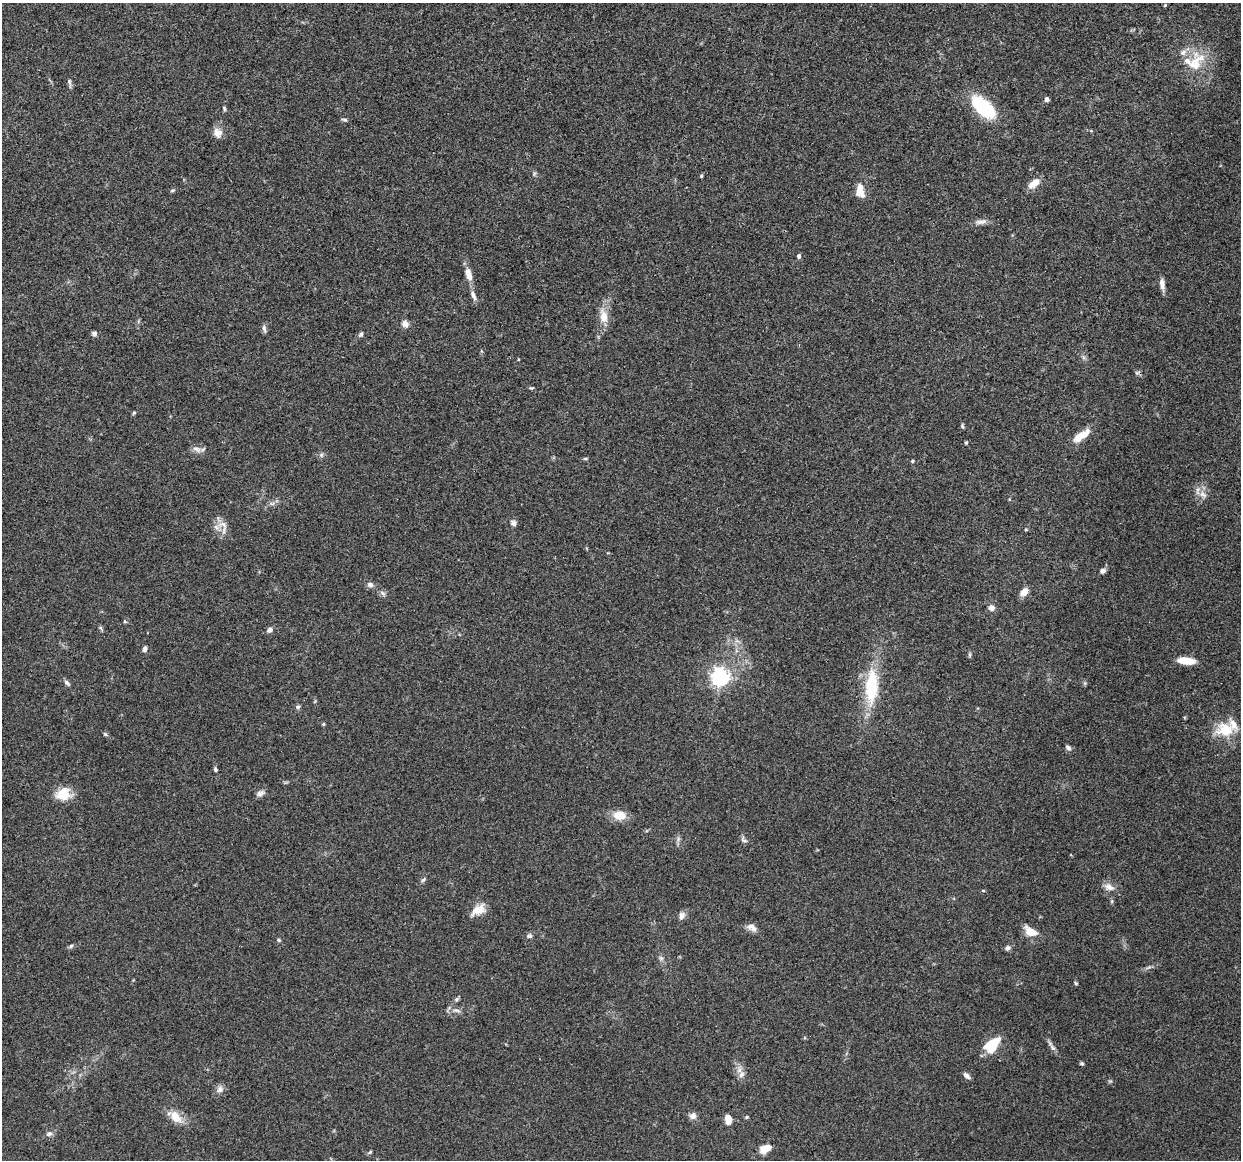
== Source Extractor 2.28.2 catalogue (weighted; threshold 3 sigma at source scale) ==
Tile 10 of 4 x 4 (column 2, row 3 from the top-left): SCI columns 1260-2498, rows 1286-2443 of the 5005 x 5016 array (HDU 1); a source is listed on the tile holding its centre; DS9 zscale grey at full resolution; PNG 1243 x 1162 px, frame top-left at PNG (2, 3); no overlay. Shown black and unused: <1% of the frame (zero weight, under 3 of 4 exposures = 2% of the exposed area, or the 3 px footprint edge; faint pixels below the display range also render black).
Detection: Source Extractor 2.28.2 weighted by HDU 2 'WHT'; one run over the whole footprint, this tile lists its part. Background 0.0837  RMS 0.0063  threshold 0.0283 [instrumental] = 3 sigma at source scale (4.5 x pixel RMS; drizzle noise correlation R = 1.50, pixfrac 1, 0.05/0.05 arcsec/px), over >= 5 px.
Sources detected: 95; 4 inside a brighter listed object's ellipse — not listed separately; the other 91 listed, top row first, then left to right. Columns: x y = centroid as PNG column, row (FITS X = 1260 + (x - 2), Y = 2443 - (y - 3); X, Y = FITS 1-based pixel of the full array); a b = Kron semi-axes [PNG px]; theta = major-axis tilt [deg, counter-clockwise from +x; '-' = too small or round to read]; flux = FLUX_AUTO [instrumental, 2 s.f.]
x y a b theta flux
1165 5 4 4 - 0.66
1195 64 37 19 58 20
69 83 14 4 -81 1.6
1047 99 5 5 - 2.1
983 107 28 14 -42 42
224 108 6 4 -71 0.93
345 120 8 4 -17 1.1
218 133 13 11 -58 4.7
534 173 8 4 90 1
701 176 4 4 - 0.72
1034 183 15 7 35 6.7
172 190 6 4 19 0.87
860 191 16 8 -80 7.8
980 222 19 6 4 3.2
799 256 6 5 - 1.4
468 274 16 7 -73 6.5
1162 284 13 5 -83 4.2
473 296 14 6 -65 2.8
604 316 20 10 -80 8.3
405 324 10 8 -56 3.1
264 328 9 5 -71 2
94 333 6 5 - 1.9
361 334 7 5 57 1.2
1137 372 9 3 14 0.92
531 388 6 4 -17 0.84
134 413 5 4 - 0.74
962 426 7 4 -70 0.89
1081 435 22 8 33 9.4
966 443 4 3 - 0.7
197 449 14 6 -22 2.9
321 455 6 5 - 1.3
585 459 6 4 1 0.74
912 461 5 4 - 0.76
1203 494 12 7 -38 3.7
272 504 7 4 0 1.5
513 523 7 7 - 2.1
223 524 16 9 -10 5.2
1026 529 5 3 - 0.57
1102 571 7 6 - 2.1
370 585 8 7 - 2.3
1024 592 7 5 44 7.5
991 608 7 6 - 3.3
125 622 5 3 - 0.64
101 628 7 4 -71 0.99
269 630 7 6 - 2.2
144 649 6 4 68 2.8
970 655 6 4 90 0.94
1186 661 16 6 -5 12
720 677 6 6 - 270
67 683 9 5 -49 1.5
871 687 45 16 87 34
298 707 6 5 - 1.3
323 724 4 4 - 0.74
1225 730 24 19 0 16
105 734 7 4 -45 0.93
1068 748 8 6 -42 1.7
215 769 5 4 - 1.1
260 793 11 6 21 2.4
63 794 18 14 21 13
620 815 12 9 -6 10
744 840 10 6 -48 1.7
423 880 8 4 54 1.1
1109 887 15 8 -22 4.2
983 891 5 3 - 0.56
1112 901 6 3 73 0.8
478 910 19 10 30 7.5
682 915 11 7 76 2.6
752 927 14 8 -25 3.7
1030 932 15 9 -32 9.3
529 936 7 6 - 1.5
279 940 5 5 - 0.79
71 946 5 5 - 1.1
1008 948 8 6 21 1.7
661 958 7 6 - 1.5
1076 983 5 4 - 0.76
456 999 7 5 22 1.1
457 1010 13 4 -10 2
992 1045 13 8 49 31
1052 1048 11 5 -49 2.1
1082 1063 5 4 - 0.93
742 1074 10 7 45 3
966 1076 8 5 -43 2.5
1110 1081 5 5 - 0.78
220 1089 10 8 64 2.9
175 1116 20 11 -40 9.5
693 1116 8 8 - 3.1
746 1117 5 4 - 0.78
728 1118 7 6 - 4.9
49 1134 9 7 15 2.2
765 1149 14 8 27 7.4
370 1152 5 4 - 0.85